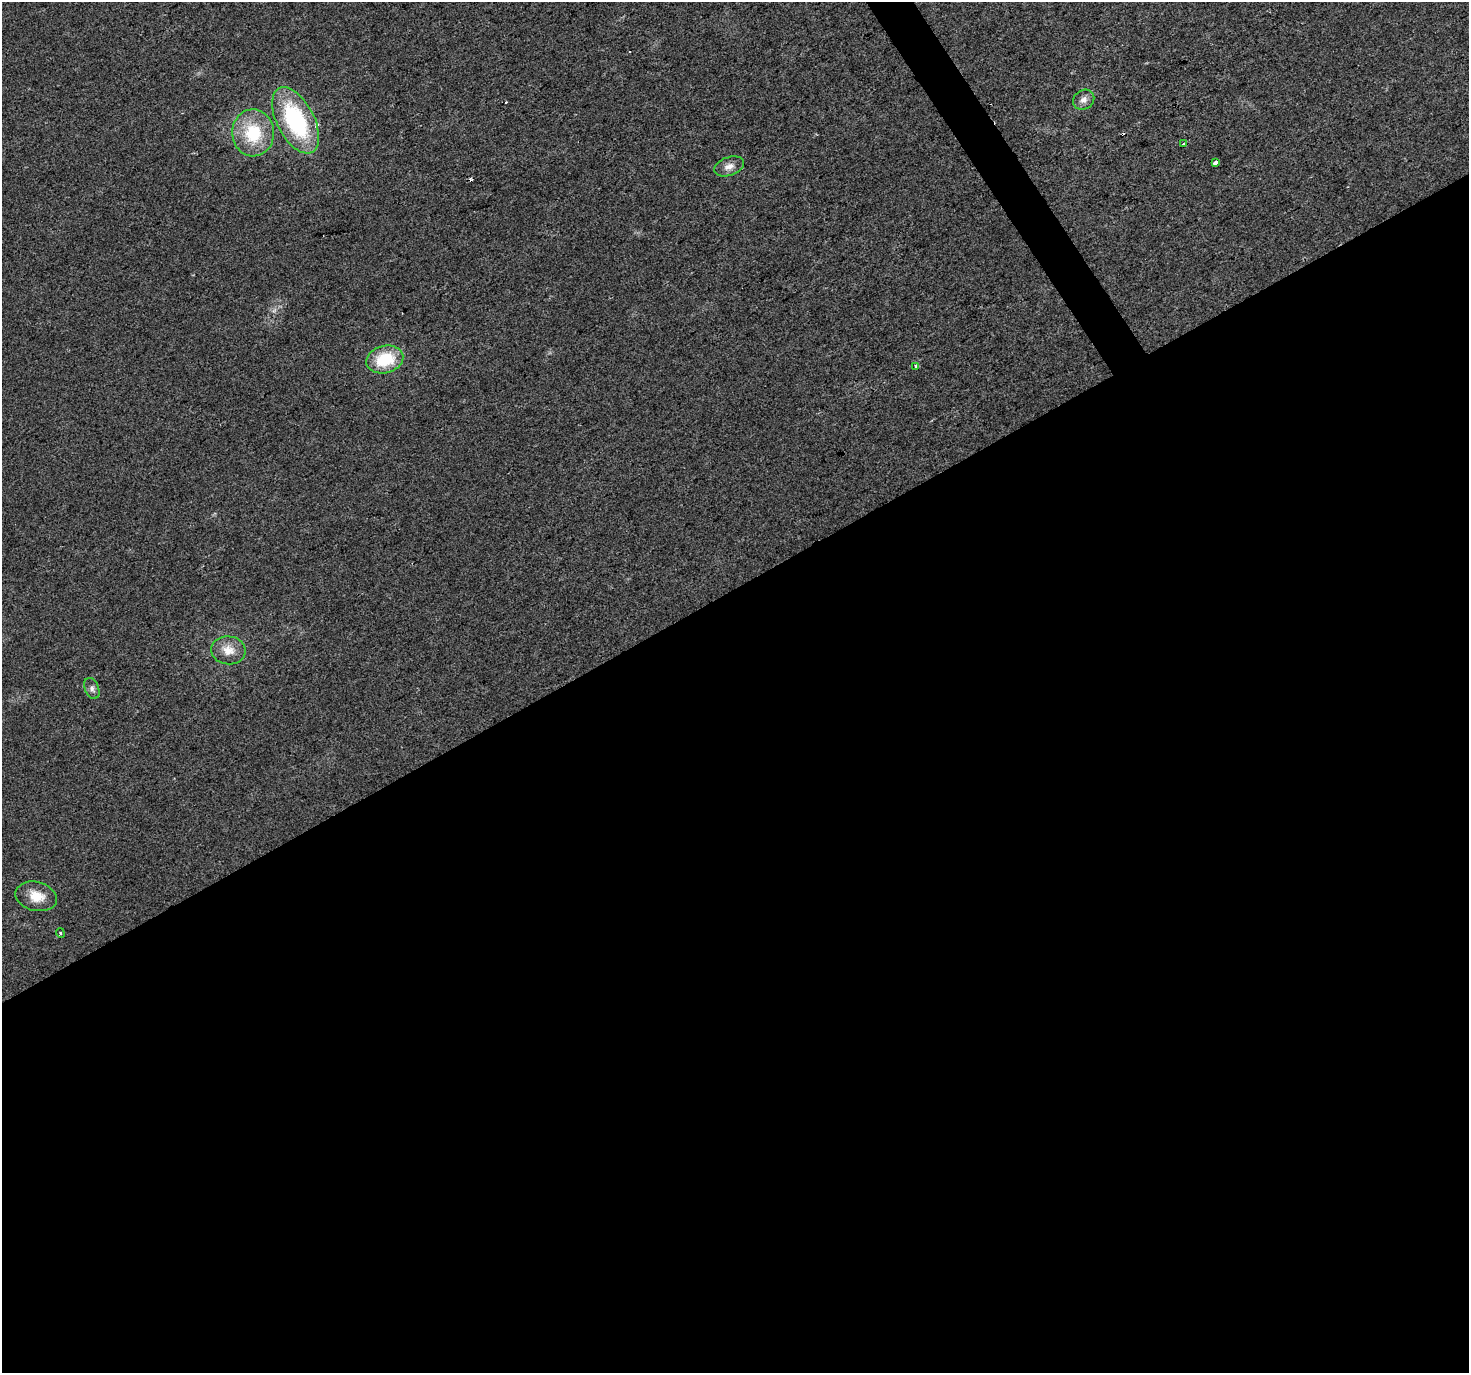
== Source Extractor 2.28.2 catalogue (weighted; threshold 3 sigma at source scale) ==
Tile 15 of 4 x 4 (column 3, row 4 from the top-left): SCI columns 2935-4401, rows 176-1546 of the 5867 x 5772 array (HDU 1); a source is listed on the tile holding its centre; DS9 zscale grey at full resolution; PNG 1471 x 1375 px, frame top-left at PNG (2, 2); each listed source drawn as its Kron ellipse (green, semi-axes under 4 px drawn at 4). Shown black and unused: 58% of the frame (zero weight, under 2 of 3 exposures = <1% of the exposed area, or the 3 px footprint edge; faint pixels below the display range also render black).
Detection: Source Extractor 2.28.2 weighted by HDU 2 'WHT'; one run over the whole footprint, this tile lists its part. Background 0.0273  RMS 0.0062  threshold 0.0278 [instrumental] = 3 sigma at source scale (4.5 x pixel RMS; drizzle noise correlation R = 1.50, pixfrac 1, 0.0396/0.0396 arcsec/px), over >= 5 px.
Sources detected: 15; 2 cosmic-ray / hot-pixel residue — neither listed nor drawn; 1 inside a brighter listed object's ellipse — not listed separately; the other 12 listed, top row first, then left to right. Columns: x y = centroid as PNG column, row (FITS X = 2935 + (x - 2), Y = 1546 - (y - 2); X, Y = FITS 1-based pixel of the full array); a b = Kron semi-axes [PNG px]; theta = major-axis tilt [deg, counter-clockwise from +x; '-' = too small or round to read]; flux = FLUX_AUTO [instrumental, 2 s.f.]
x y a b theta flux
1084 100 11 9 35 3.6
296 120 36 18 -62 73
253 133 23 21 -89 31
1184 143 4 2 - 0.66
1215 162 4 3 - 4.1
729 166 15 9 20 4.7
385 359 19 13 14 26
916 366 3 3 - 2.7
228 650 17 14 -6 8.9
92 689 11 7 -67 2.3
36 896 21 14 -14 11
60 933 5 3 - 0.64